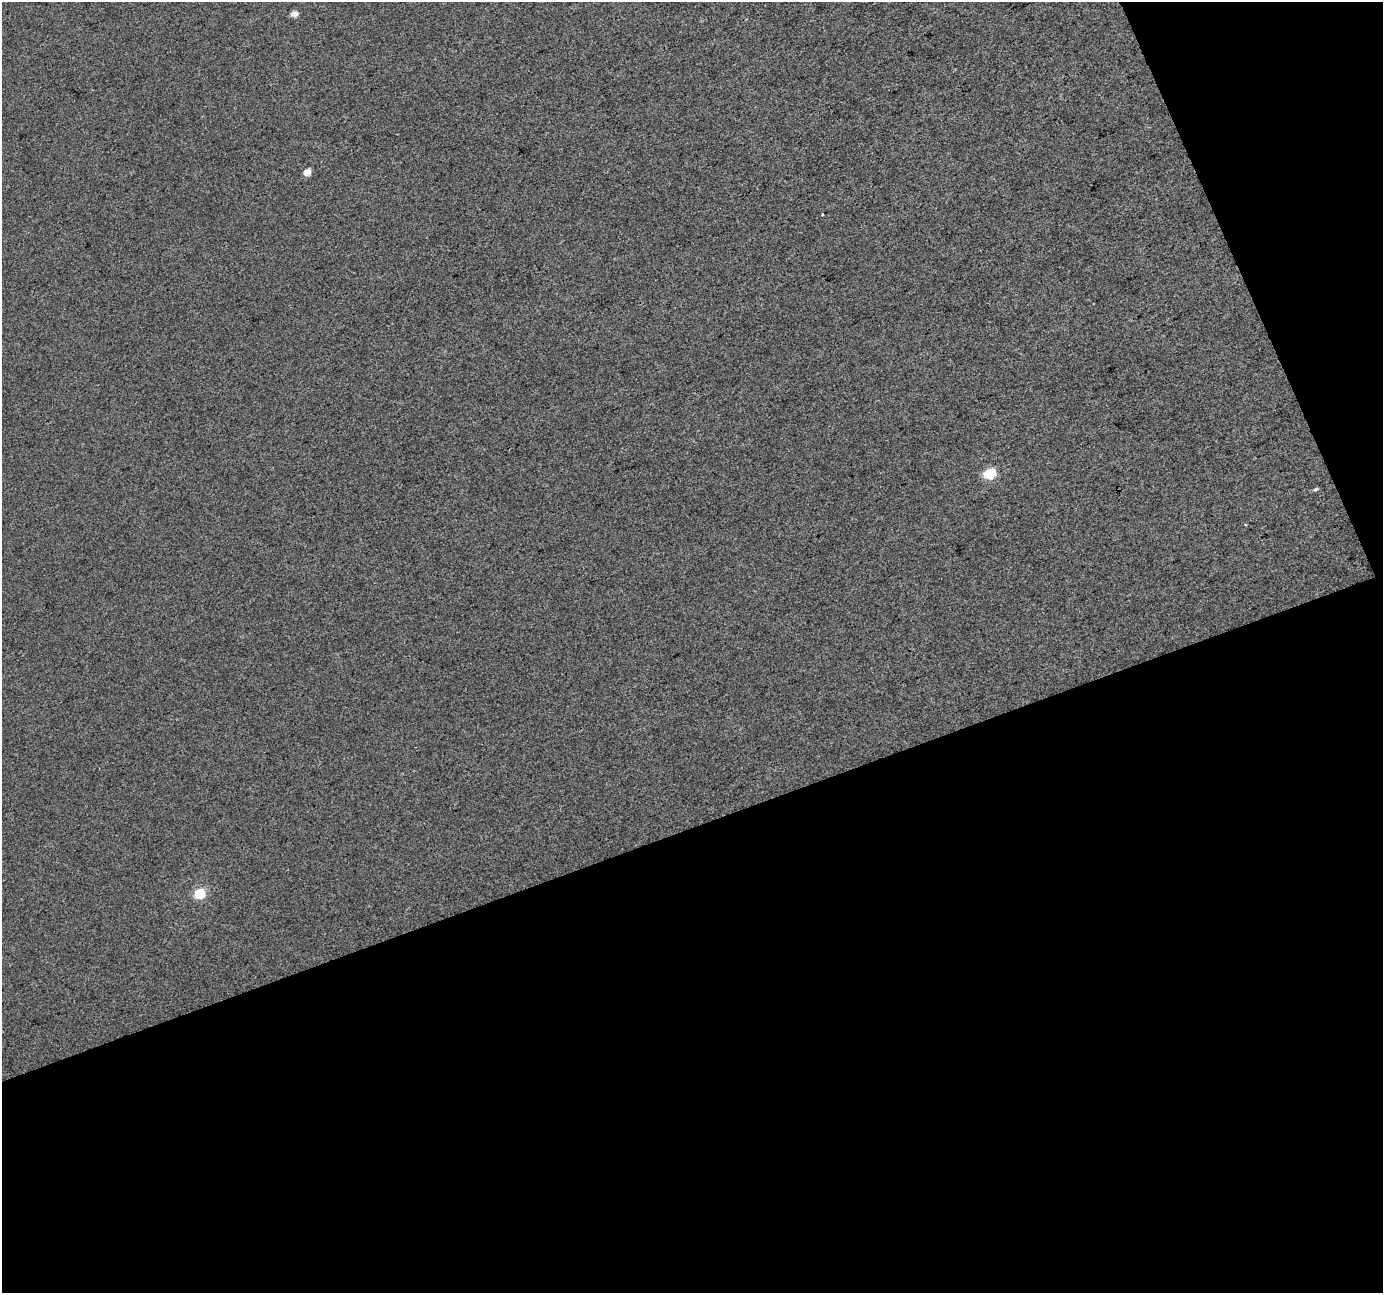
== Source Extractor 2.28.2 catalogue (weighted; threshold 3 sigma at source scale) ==
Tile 4 of 2 x 2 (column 2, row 2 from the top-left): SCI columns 1381-2761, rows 49-1339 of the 2764 x 2696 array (HDU 1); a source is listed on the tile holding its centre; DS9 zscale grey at full resolution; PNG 1385 x 1295 px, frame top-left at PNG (2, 2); no overlay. Shown black and unused: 40% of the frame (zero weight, under 3 of 4 exposures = <1% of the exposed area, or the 3 px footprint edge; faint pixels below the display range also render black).
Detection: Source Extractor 2.28.2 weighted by HDU 2 'WHT'; one run over the whole footprint, this tile lists its part. Background 0.0154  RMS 0.011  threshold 0.05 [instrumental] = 3 sigma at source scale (4.5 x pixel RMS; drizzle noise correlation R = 1.50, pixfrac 1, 0.0396/0.0396 arcsec/px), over >= 5 px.
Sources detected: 7; all 7 listed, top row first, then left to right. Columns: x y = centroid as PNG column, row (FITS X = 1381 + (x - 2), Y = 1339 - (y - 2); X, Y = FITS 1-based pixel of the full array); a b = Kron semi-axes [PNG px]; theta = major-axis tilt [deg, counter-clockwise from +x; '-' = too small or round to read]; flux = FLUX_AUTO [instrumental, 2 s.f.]
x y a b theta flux
295 14 7 5 9 6.4
307 172 6 6 - 8.4
822 215 2 2 - 0.89
989 474 7 6 - 53
1315 489 6 4 21 1.9
1245 524 3 2 - 1.3
200 894 6 6 - 54